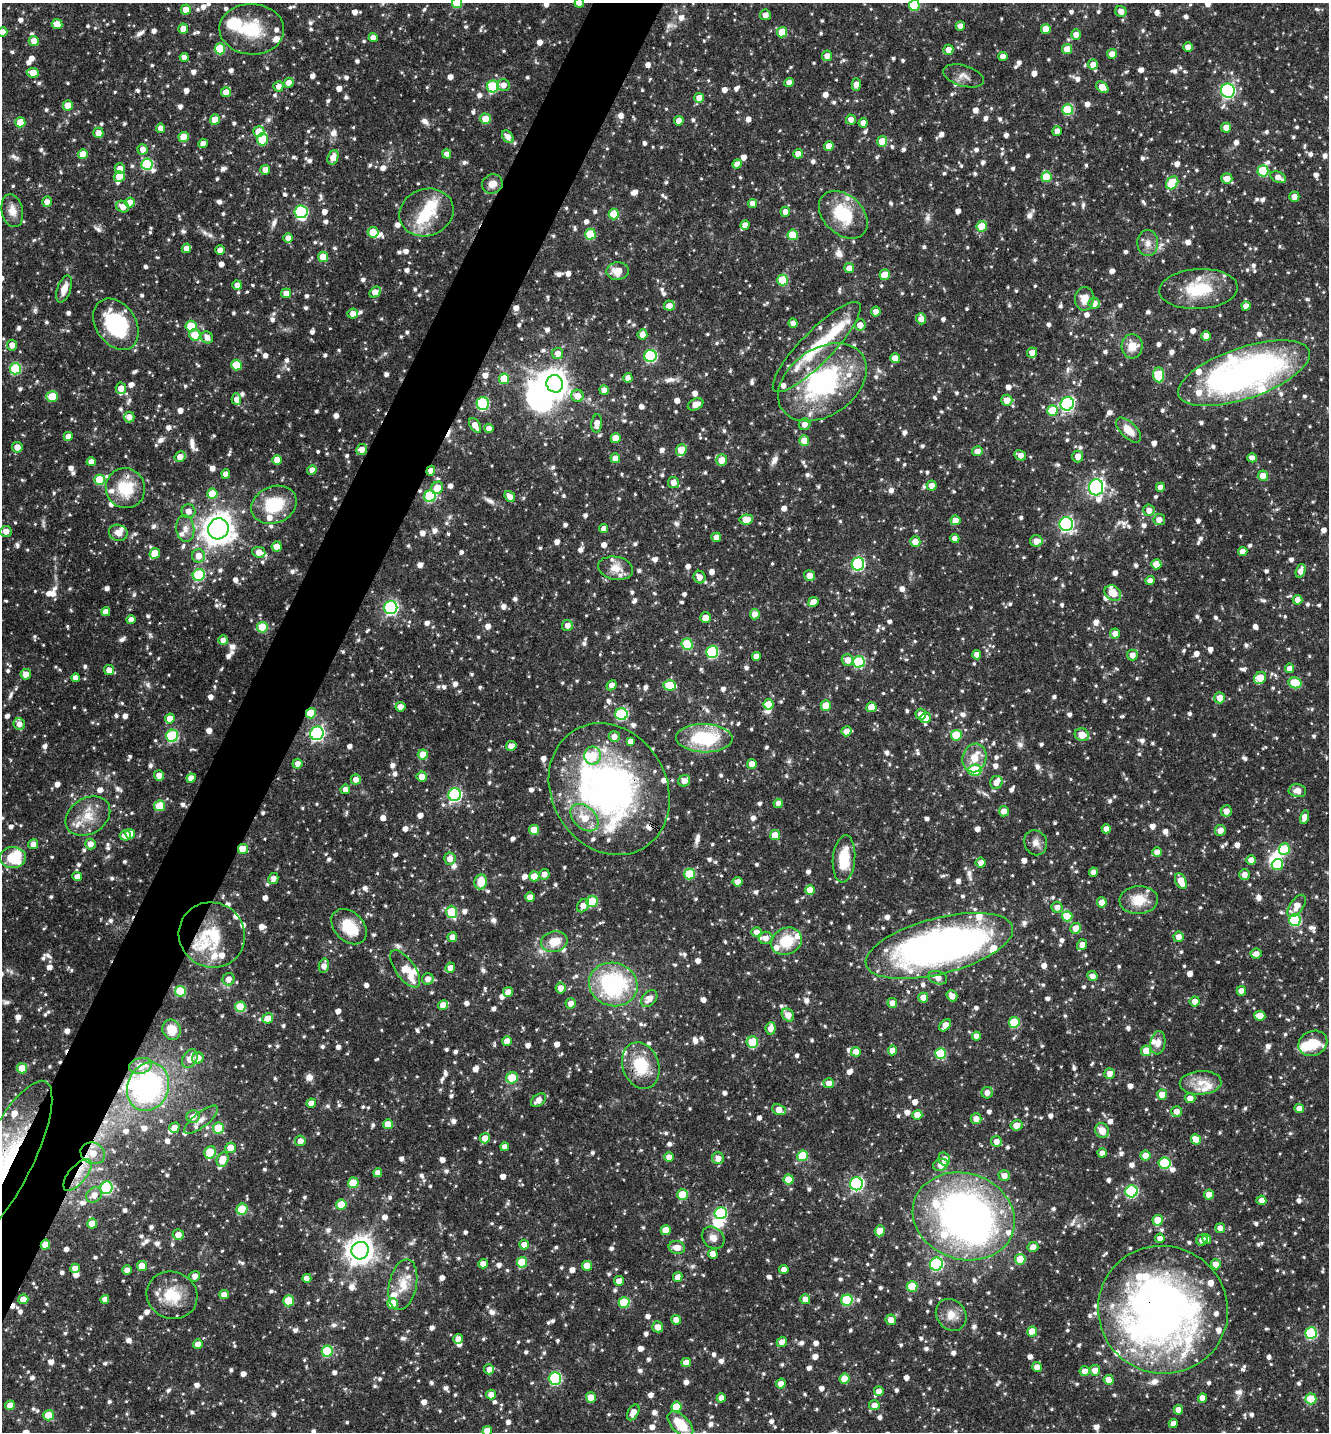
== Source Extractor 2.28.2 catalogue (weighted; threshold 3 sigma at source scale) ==
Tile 7 of 4 x 4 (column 3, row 2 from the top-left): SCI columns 2940-4266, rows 2865-4294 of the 5742 x 5731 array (HDU 1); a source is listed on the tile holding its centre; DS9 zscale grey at full resolution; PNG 1331 x 1434 px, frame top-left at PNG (2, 3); each listed source drawn as its Kron ellipse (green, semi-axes under 4 px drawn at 4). Shown black and unused: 5% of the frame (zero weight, under 3 of 4 exposures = <1% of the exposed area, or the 3 px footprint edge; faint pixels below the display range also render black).
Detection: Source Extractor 2.28.2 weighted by HDU 2 'WHT'; one run over the whole footprint, this tile lists its part. Background 0.0787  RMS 0.0037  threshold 0.0168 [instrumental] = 3 sigma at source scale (4.5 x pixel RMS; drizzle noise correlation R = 1.50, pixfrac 1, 0.05/0.05 arcsec/px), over >= 5 px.
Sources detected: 1787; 11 inside a brighter object's white glare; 6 cosmic-ray / hot-pixel residue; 1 long thin detection or spike segment (spike, bleed or trail) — neither listed nor drawn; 86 inside a brighter listed object's ellipse — not listed separately; of the other 1683, all 500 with FLUX_AUTO >= 2.63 (the completeness limit of this list) listed and drawn (1183 fainter detections not listed), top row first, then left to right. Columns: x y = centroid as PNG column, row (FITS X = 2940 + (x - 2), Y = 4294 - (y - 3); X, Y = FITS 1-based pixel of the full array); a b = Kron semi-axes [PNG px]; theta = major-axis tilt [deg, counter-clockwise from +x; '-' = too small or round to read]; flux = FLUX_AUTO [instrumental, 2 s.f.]
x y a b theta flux
457 3 5 5 - 14
579 3 5 5 - 5
914 5 5 5 - 18
186 10 5 5 - 4.9
1121 11 6 5 - 2.9
765 15 5 5 - 2.7
57 24 5 5 - 5.5
960 26 4 4 - 3.4
183 29 5 5 - 3.9
252 29 32 25 -3 18
1046 29 5 5 - 5.2
2 32 5 4 - 3.2
782 32 5 5 - 8.8
1076 34 5 5 - 2.9
373 37 4 4 - 3.1
34 41 5 5 - 3.8
1188 47 5 4 - 3.2
220 49 5 5 - 16
1067 49 5 5 - 4.8
948 50 5 5 - 3.9
1112 54 5 5 - 3.3
827 56 5 5 - 3
1003 56 4 4 - 3
184 57 4 4 - 3
1093 64 5 5 - 3.1
33 73 6 5 - 6.3
964 76 21 10 -16 3.2
289 83 5 5 - 3.4
789 83 4 4 - 2.8
856 84 6 4 -86 2.7
503 85 6 6 - 2.9
278 86 5 5 - 2.7
493 86 6 6 - 32
1102 87 7 5 -41 6
1228 91 7 7 - 77
226 92 5 5 - 3.7
699 98 5 5 - 4.9
68 105 5 5 - 6.4
1068 110 5 5 - 22
215 119 5 5 - 5.9
485 119 5 5 - 6.9
851 119 5 5 - 2.7
679 121 5 4 - 3.1
20 122 5 5 - 8.6
863 123 5 4 - 3.1
160 128 4 4 - 2.8
1226 128 5 5 - 3.8
259 131 5 5 - 7.7
1057 131 5 4 - 2.7
98 133 5 5 - 3.2
184 137 5 5 - 9.1
508 137 7 5 -51 3
262 139 6 5 - 14
882 141 5 5 - 7.1
203 143 4 4 - 2.9
829 146 5 4 - 3.8
143 149 5 5 - 2.9
83 154 5 5 - 6.4
447 154 5 4 - 2.9
798 154 5 4 - 3.4
333 157 7 5 70 4
147 164 6 5 - 30
737 164 5 4 - 2.9
120 169 5 5 - 2.7
265 170 5 5 - 2.9
1263 171 5 5 - 21
119 177 6 5 - 6.1
1046 177 5 5 - 11
1278 177 8 5 -25 2.9
1227 179 5 5 - 4
1172 183 7 5 52 17
492 184 10 9 - 3.5
1294 197 5 5 - 3.1
47 202 5 5 - 2.7
130 203 5 5 - 6.8
753 203 4 4 - 2.8
123 207 7 5 -25 3.6
12 211 17 10 -77 4.3
301 212 6 6 - 43
426 212 27 23 19 15
785 212 5 5 - 3.2
614 214 5 5 - 11
843 215 28 19 -44 19
745 225 5 4 - 2.7
982 226 5 5 - 9.7
373 232 5 5 - 10
590 234 5 5 - 16
793 235 5 5 - 13
288 238 5 5 - 2.8
1148 243 13 10 -89 3.2
186 248 5 4 - 2.8
220 250 4 4 - 2.9
323 257 5 5 - 6.2
849 268 5 5 - 3
618 271 11 9 5 5.6
885 275 5 5 - 9.3
783 280 5 5 - 16
237 285 5 4 - 2.9
64 289 14 6 70 4.3
1198 289 39 20 3 18
375 292 6 5 - 4.8
286 293 5 5 - 2.9
1084 299 12 9 87 4.7
1094 303 6 5 - 3.2
669 306 5 5 - 2.9
1246 306 4 4 - 2.7
876 311 5 5 - 2.8
353 313 5 5 - 3.1
921 319 5 5 - 3.2
793 323 4 4 - 2.6
116 324 28 20 -56 38
860 325 6 5 - 3.6
191 326 5 5 - 14
642 334 5 5 - 3.6
195 335 5 5 - 8.4
1206 336 5 4 - 3.6
207 337 6 5 - 3
12 345 5 5 - 3.1
1132 346 12 10 85 5.5
817 347 61 16 46 22
1032 353 5 5 - 3.7
558 354 5 5 - 2.8
650 356 6 6 - 46
895 358 5 5 - 4.9
236 365 5 5 - 14
15 369 6 5 - 28
1244 373 69 25 19 150
1159 375 7 5 -87 21
628 378 4 4 - 3.2
504 379 5 5 - 11
822 382 49 33 35 63
555 384 9 8 - 500
121 388 6 5 - 3.9
604 390 5 4 - 2.9
52 396 6 5 - 12
577 396 6 6 - 3.8
236 399 5 5 - 2.6
1007 400 5 5 - 4.9
483 403 6 6 - 39
696 404 8 5 24 3.3
1067 404 7 6 - 72
1052 411 5 5 - 11
129 417 5 5 - 3.1
597 424 9 5 86 3.2
805 424 6 5 - 2.7
475 425 8 5 -57 3.9
489 429 4 4 - 3
1129 430 16 7 -44 5.9
68 436 5 4 - 2.9
616 438 5 5 - 7.1
804 441 5 5 - 5.1
17 447 5 5 - 3.5
362 449 5 5 - 2.9
681 450 6 5 - 8
977 451 5 5 - 2.8
1020 455 6 4 -30 3
1078 456 6 5 - 3.2
180 457 6 5 - 4.1
615 458 5 5 - 4.4
1252 458 5 4 - 3.2
277 460 5 5 - 6.3
722 460 6 5 - 5.2
91 462 4 4 - 2.8
312 470 5 4 - 2.8
431 471 5 4 - 2.7
226 474 4 4 - 3.1
1263 476 5 5 - 4.5
100 480 5 5 - 11
673 482 5 5 - 3
932 485 5 5 - 2.9
1096 487 8 7 - 110
1160 487 4 4 - 2.8
125 488 20 19 - 15
437 488 6 5 - 6
212 494 5 5 - 10
430 496 6 5 - 33
510 496 6 4 -51 2.9
274 505 23 18 23 16
1149 510 5 5 - 3
188 511 7 7 - 2.8
1159 519 6 5 - 2.9
746 520 7 5 9 7.7
955 520 5 5 - 3.3
1066 524 7 6 - 80
185 529 13 9 -84 3
218 529 11 10 - 480
604 529 4 4 - 2.7
6 531 5 5 - 3
118 533 9 8 - 2.8
716 537 5 4 - 3
955 538 4 4 - 2.7
1036 541 6 6 - 2.9
915 542 5 5 - 4.8
277 547 5 5 - 5.8
259 552 6 5 - 3.3
1243 552 4 4 - 3.5
155 553 5 5 - 8.2
198 556 6 6 - 4.5
858 564 6 6 - 51
1156 564 5 5 - 6.5
616 568 18 11 -11 5.2
1301 571 7 4 72 2.7
199 575 6 6 - 29
809 576 5 5 - 3.8
699 577 6 6 - 3.2
1150 581 4 4 - 2.9
1113 593 9 7 -36 6.1
1298 600 5 5 - 2.8
813 602 5 5 - 4.4
391 607 7 6 - 77
106 612 4 4 - 3
755 614 5 5 - 3.6
705 618 5 5 - 4
131 620 4 4 - 2.7
567 625 5 5 - 2.6
262 627 5 5 - 16
1115 633 5 5 - 2.7
223 640 5 4 - 3
687 644 5 5 - 20
712 652 6 6 - 42
977 655 4 4 - 2.8
1132 655 5 5 - 3
756 656 4 4 - 3.3
847 660 6 6 - 3.5
859 662 6 6 - 32
1290 668 5 4 - 2.8
109 670 5 5 - 3.2
26 674 5 5 - 3.2
76 678 4 4 - 2.9
1260 678 6 5 - 7.5
1295 683 6 5 - 15
612 685 5 4 - 2.7
669 685 6 5 - 13
1220 698 5 5 - 4.4
768 704 5 5 - 7.6
826 706 5 5 - 8.3
400 707 5 4 - 3.2
871 707 5 5 - 5.5
311 713 5 5 - 13
621 714 6 6 - 39
921 714 5 5 - 2.9
926 718 5 5 - 3.2
170 719 5 4 - 5.3
19 724 6 5 - 2.7
846 731 5 5 - 3.4
317 733 7 6 - 82
956 735 5 5 - 13
1082 735 7 6 - 5.2
172 736 6 6 - 38
614 737 5 5 - 2.8
704 738 28 14 -1 29
631 741 4 4 - 2.9
511 746 5 5 - 2.6
423 755 5 5 - 6.8
593 755 9 8 - 6.3
974 758 14 11 71 6.6
297 764 5 5 - 2.6
752 764 5 5 - 4.4
975 770 6 5 - 16
159 775 5 5 - 3
422 776 5 5 - 3.9
191 778 5 4 - 4
356 779 5 5 - 2.7
684 781 6 5 - 3.2
996 782 6 6 - 3.1
345 789 5 4 - 2.8
609 789 68 57 -60 160
1297 791 9 6 -4 3.3
455 795 6 6 - 60
778 803 4 4 - 2.6
160 806 5 5 - 13
1004 811 5 5 - 3
1226 811 6 5 - 3.8
88 816 24 18 31 9.2
1304 817 7 4 76 3.4
584 818 16 11 -43 7.9
1106 829 4 4 - 2.8
534 830 5 5 - 7.4
1220 830 5 5 - 3.2
130 834 5 5 - 6.5
125 835 5 5 - 3.3
775 835 5 5 - 6
1036 843 13 11 -63 2.7
33 844 5 5 - 3
90 844 5 5 - 3.3
243 849 5 5 - 7.4
1284 849 6 5 - 21
1157 852 4 4 - 3.5
13 858 13 10 -1 18
450 859 6 5 - 3.3
844 859 23 11 85 13
1251 860 5 4 - 2.7
981 863 5 5 - 3
1277 865 6 5 - 3.8
1093 872 4 4 - 3
544 874 5 5 - 2.7
689 874 5 5 - 16
1245 875 5 5 - 2.7
534 876 5 5 - 6.3
77 877 5 4 - 3.1
273 879 5 4 - 2.7
1181 881 8 5 -62 6.2
481 882 7 6 - 7.2
738 882 5 5 - 3.3
810 890 5 5 - 5.6
530 897 4 4 - 3.2
1139 900 19 14 3 9.2
592 902 6 5 - 21
1102 902 5 5 - 5.1
583 906 7 5 55 3.3
1297 906 13 6 54 5.1
1057 907 5 5 - 2.7
452 912 6 5 - 18
1067 916 5 5 - 9.4
1295 920 6 6 - 34
349 927 20 14 -45 13
1076 928 5 5 - 5.1
756 932 5 5 - 3
212 935 33 32 - 21
452 937 5 5 - 2.8
1178 937 5 5 - 3.2
766 938 7 6 - 3
786 941 16 13 28 12
554 942 13 10 12 7.8
1082 945 5 5 - 2.7
939 946 76 28 14 210
1256 954 6 5 - 2.9
324 966 7 5 78 2.8
450 968 5 5 - 2.7
405 969 22 9 -55 7.5
1092 976 5 4 - 2.9
938 978 9 6 -20 3.4
229 979 6 6 - 3.1
428 979 6 5 - 2.7
613 984 24 21 -16 52
560 988 5 5 - 3.4
180 991 5 5 - 18
1241 991 5 4 - 3.4
508 992 5 4 - 3.7
952 996 6 5 - 3.5
923 998 5 5 - 4.9
649 999 9 6 48 3.9
1195 1001 5 5 - 3.3
571 1003 5 5 - 2.9
892 1003 5 5 - 3.1
443 1005 5 5 - 5
240 1007 5 5 - 16
788 1015 7 5 -51 3.8
1260 1016 5 5 - 5.5
268 1018 5 5 - 4.2
1014 1022 5 5 - 19
945 1025 7 4 47 3.6
771 1028 6 5 - 3.4
172 1030 10 9 - 8
976 1036 4 4 - 2.8
507 1041 5 5 - 4
752 1042 6 5 - 16
1158 1043 12 7 82 2.7
1313 1043 15 12 24 9.2
893 1050 5 4 - 4.2
1146 1051 5 5 - 6.9
856 1052 5 5 - 4.8
941 1054 5 5 - 23
198 1058 6 5 - 3.7
190 1059 10 7 58 4.7
140 1066 12 8 14 5.6
641 1066 24 18 -71 17
22 1068 5 5 - 7.9
1109 1074 5 5 - 3.1
512 1078 6 5 - 13
829 1083 5 5 - 2.8
1201 1083 21 12 3 6.5
148 1087 25 20 67 75
987 1093 6 5 - 2.7
1162 1095 5 5 - 5.8
1190 1098 5 5 - 3
538 1100 8 5 40 3.4
311 1103 5 4 - 3.4
1299 1108 4 4 - 3.1
779 1110 7 5 -23 4.6
1176 1111 5 5 - 3
917 1115 5 5 - 6.2
193 1117 6 6 - 3.6
976 1119 5 5 - 3.3
201 1120 20 7 38 2.9
388 1124 5 5 - 6.2
1016 1125 6 5 - 3.7
174 1128 5 5 - 3
218 1128 5 5 - 13
1102 1130 8 6 -60 4.5
485 1138 5 5 - 4.4
1196 1139 5 5 - 7.4
300 1141 5 5 - 2.8
996 1141 5 5 - 2.8
505 1147 4 4 - 2.7
230 1148 5 5 - 5.2
210 1152 6 5 - 15
93 1153 12 10 -25 5.5
1102 1153 4 4 - 2.9
803 1156 5 5 - 15
1145 1156 5 5 - 5.2
669 1157 5 5 - 3
718 1158 6 6 - 3
944 1159 6 5 - 3.1
223 1160 7 5 67 6.2
5 1161 89 26 63 59
1164 1163 6 5 - 22
941 1165 7 6 - 3.6
378 1173 4 4 - 2.9
77 1175 19 9 50 6.5
1004 1175 6 5 - 3
789 1180 5 5 - 7.8
353 1183 5 5 - 12
856 1184 6 6 - 72
106 1188 6 6 - 37
1132 1191 6 6 - 43
94 1195 8 7 - 3.8
682 1195 5 5 - 11
1209 1195 5 5 - 3.7
1261 1200 5 4 - 2.9
341 1205 5 5 - 9.3
242 1209 6 5 - 14
721 1213 6 6 - 37
964 1216 52 43 -19 200
1158 1220 5 5 - 9.4
92 1223 5 5 - 6.4
1220 1228 5 5 - 2.7
666 1230 5 5 - 7.4
880 1231 5 5 - 7.8
178 1235 5 5 - 3.4
713 1238 12 10 -41 3
1160 1238 5 4 - 2.7
1207 1239 5 4 - 3.3
1202 1240 6 5 - 3.2
45 1245 5 4 - 4.6
524 1245 5 5 - 3
677 1247 8 6 -11 3.6
1033 1247 5 5 - 2.8
360 1251 9 8 - 470
713 1254 5 4 - 4.2
1020 1259 5 5 - 8.6
522 1262 5 5 - 13
483 1264 5 4 - 2.9
936 1264 6 6 - 47
1216 1264 5 5 - 3.2
142 1266 5 5 - 6.9
587 1266 5 5 - 5.7
75 1268 5 4 - 3.5
784 1269 4 4 - 3.1
127 1270 4 4 - 2.7
195 1276 5 5 - 2.7
678 1277 5 4 - 2.9
307 1278 4 4 - 3.1
619 1281 5 5 - 3
403 1285 26 13 78 8.1
912 1286 5 5 - 13
224 1294 5 4 - 3.1
172 1295 26 23 -22 13
23 1299 5 5 - 4.8
105 1299 4 4 - 2.9
805 1299 5 5 - 3
847 1300 6 5 - 26
289 1301 5 5 - 14
624 1302 5 5 - 20
393 1303 5 5 - 8.6
1163 1310 65 63 -23 260
951 1315 17 14 -51 5.3
676 1320 5 4 - 3.8
891 1320 5 5 - 3.7
658 1327 6 5 - 3.4
1032 1331 5 5 - 7.1
1311 1333 6 6 - 37
458 1339 5 4 - 2.8
782 1342 5 4 - 2.7
198 1344 5 4 - 2.8
327 1351 5 5 - 24
686 1362 5 4 - 4.1
1037 1367 5 5 - 2.9
489 1369 5 5 - 3
1095 1370 5 5 - 3.5
1085 1371 5 5 - 3.3
555 1378 6 6 - 42
845 1379 5 5 - 7.9
1109 1380 5 5 - 5.4
781 1384 5 5 - 3.3
879 1391 5 4 - 2.7
491 1395 5 5 - 3.4
591 1397 5 5 - 6.1
721 1398 4 4 - 3
1202 1398 5 4 - 3
1311 1399 5 5 - 14
10 1405 5 4 - 4.2
874 1405 5 5 - 3.1
676 1407 5 5 - 11
1178 1410 5 5 - 2.7
633 1412 8 5 60 3
48 1415 5 5 - 9.6
680 1424 16 8 -44 13
1173 1424 4 4 - 3
487 1431 5 4 - 5.3
Overlapping masked pixels (flux is a lower limit): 17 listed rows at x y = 1244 373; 822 382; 431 471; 125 488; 311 713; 609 789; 243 849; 1295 920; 212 935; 939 946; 93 1153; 5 1161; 77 1175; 964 1216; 92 1223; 45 1245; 1163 1310
Isophote crosses this tile's border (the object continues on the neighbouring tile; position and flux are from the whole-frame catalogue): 6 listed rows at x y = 457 3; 579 3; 914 5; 2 32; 5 1161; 487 1431